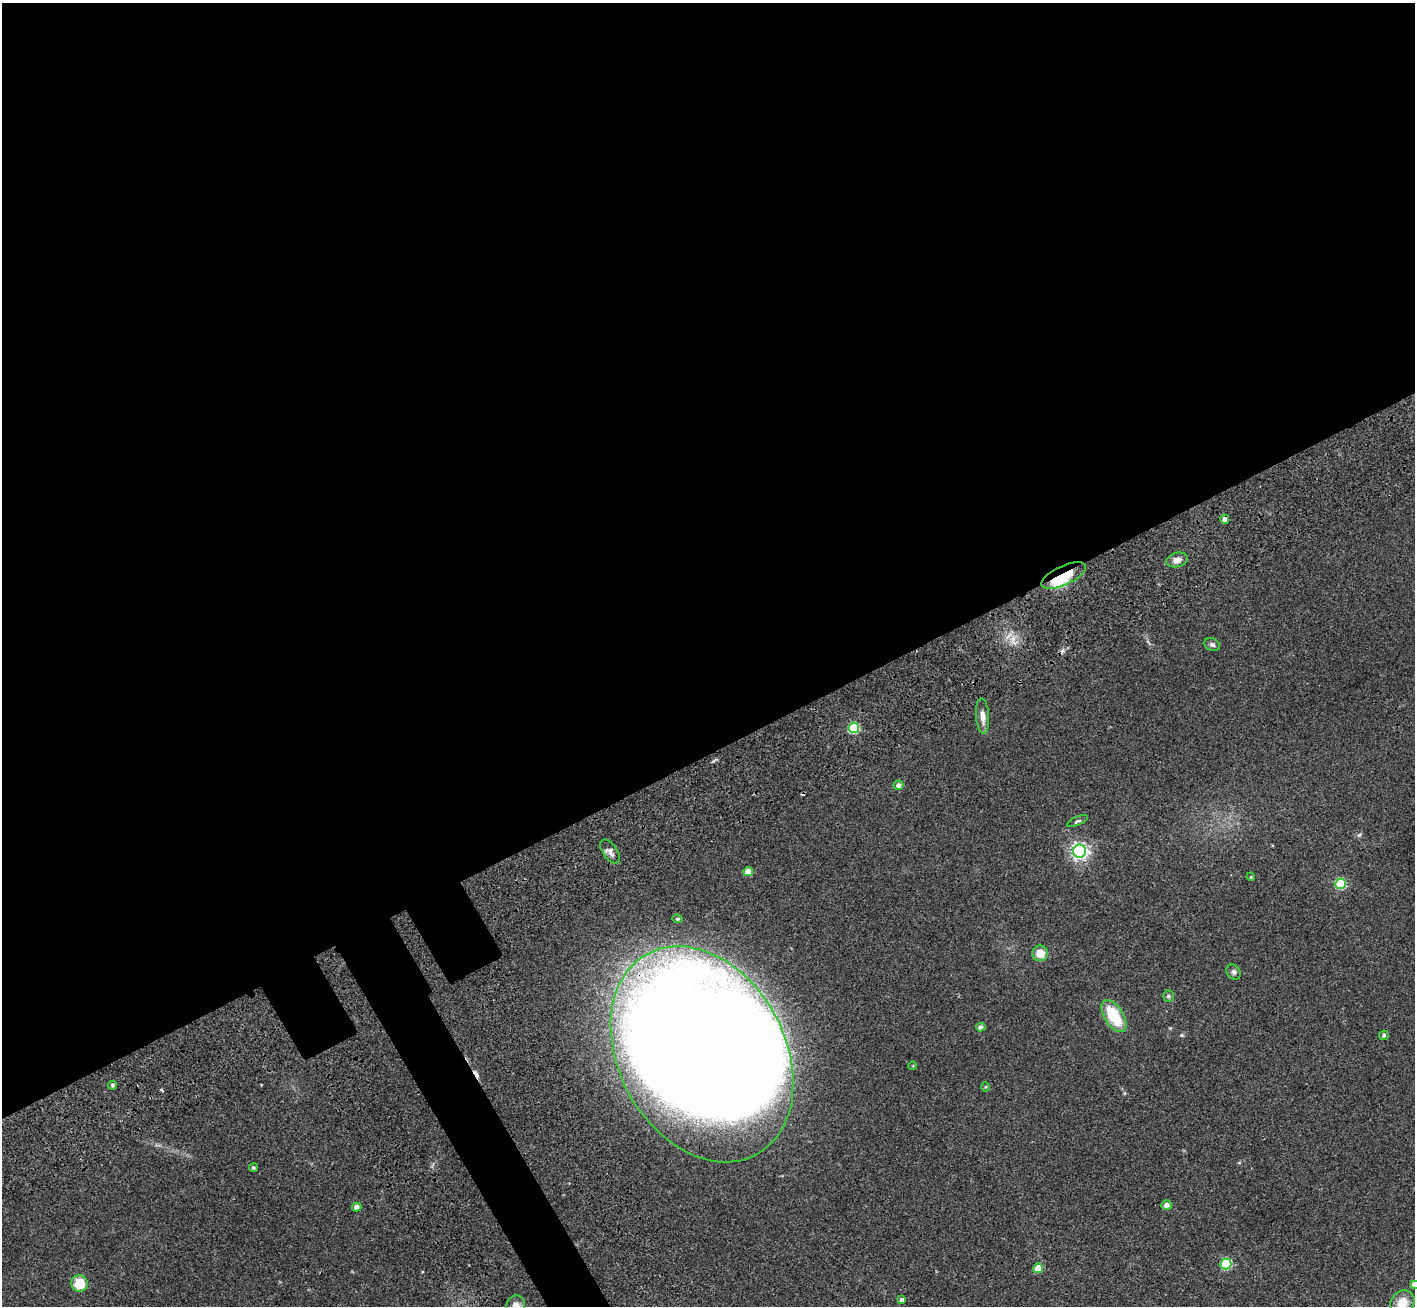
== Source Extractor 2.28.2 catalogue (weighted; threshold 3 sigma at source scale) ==
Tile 2 of 4 x 4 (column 2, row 1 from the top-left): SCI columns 1575-2987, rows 4356-5659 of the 5971 x 5965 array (HDU 1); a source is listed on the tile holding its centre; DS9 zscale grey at full resolution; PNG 1417 x 1308 px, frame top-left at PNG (2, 3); each listed source drawn as its Kron ellipse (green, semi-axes under 4 px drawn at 4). Shown black and unused: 60% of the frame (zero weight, under 3 of 4 exposures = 9% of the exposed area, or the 3 px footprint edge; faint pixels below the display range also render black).
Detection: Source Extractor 2.28.2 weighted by HDU 2 'WHT'; one run over the whole footprint, this tile lists its part. Background 0.0324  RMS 0.0051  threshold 0.0228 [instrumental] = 3 sigma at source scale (4.5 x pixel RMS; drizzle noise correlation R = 1.50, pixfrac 1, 0.05/0.05 arcsec/px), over >= 5 px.
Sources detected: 41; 3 inside a brighter object's white glare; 4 cosmic-ray / hot-pixel residue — neither listed nor drawn; the other 34 listed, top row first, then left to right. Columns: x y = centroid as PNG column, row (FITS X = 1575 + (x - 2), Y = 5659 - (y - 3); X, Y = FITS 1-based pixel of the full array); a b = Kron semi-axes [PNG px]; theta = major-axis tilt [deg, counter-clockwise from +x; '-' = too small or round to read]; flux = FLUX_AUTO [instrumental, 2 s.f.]
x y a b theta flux
1225 519 4 4 - 1.9
1177 560 11 7 14 2.7
1064 575 24 9 25 12
1212 644 8 6 -23 1.2
983 716 18 6 -86 3.5
854 728 5 5 - 30
898 785 5 4 - 1.8
1078 821 11 4 24 0.96
610 851 14 7 -54 2.2
1080 851 6 6 - 170
748 871 5 4 - 6.8
1251 877 4 3 - 0.43
1340 884 5 5 - 29
678 919 5 4 - 0.75
1040 953 8 7 - 5.8
1234 972 8 6 -52 1.3
1168 996 6 5 - 0.8
1114 1016 18 9 -58 20
981 1027 4 4 - 1.8
1384 1035 5 4 - 0.96
702 1054 114 83 -61 2200
913 1066 4 3 - 0.36
113 1085 4 4 - 0.9
986 1087 5 3 - 0.5
253 1168 4 4 - 0.65
1167 1205 5 4 - 2.1
357 1207 5 4 - 1.9
1226 1264 5 5 - 37
1038 1268 5 5 - 12
79 1283 8 8 - 11
1414 1284 4 4 - 1.4
902 1299 4 4 - 1
1402 1302 13 11 44 6.7
516 1306 11 9 69 4.8
Overlapping masked pixels (flux is a lower limit): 2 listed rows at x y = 1064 575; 702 1054
Isophote crosses this tile's border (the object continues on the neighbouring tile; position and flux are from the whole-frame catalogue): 3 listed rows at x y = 1414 1284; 1402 1302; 516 1306